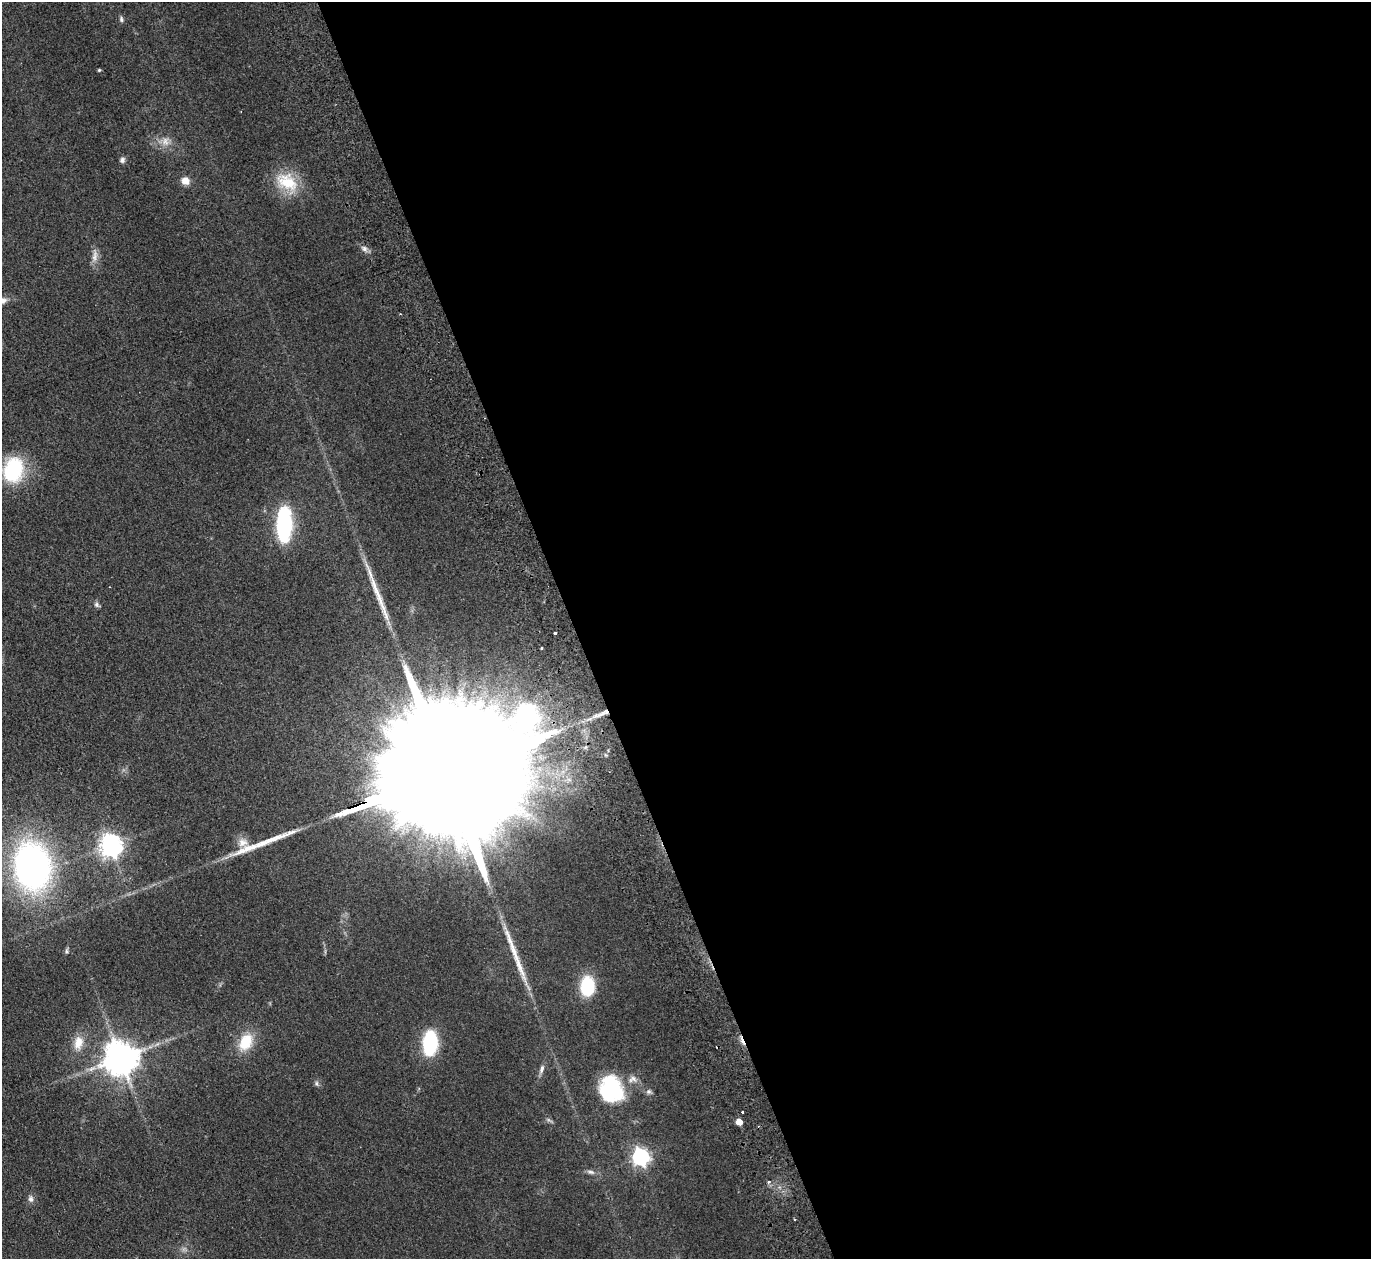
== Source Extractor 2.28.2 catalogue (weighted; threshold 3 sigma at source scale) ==
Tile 8 of 4 x 4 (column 4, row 2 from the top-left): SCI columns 4162-5530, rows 2819-4075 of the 5585 x 5508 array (HDU 1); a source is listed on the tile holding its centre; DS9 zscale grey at full resolution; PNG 1373 x 1261 px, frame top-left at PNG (2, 2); no overlay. Shown black and unused: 58% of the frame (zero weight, under 2 of 3 exposures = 3% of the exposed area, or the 3 px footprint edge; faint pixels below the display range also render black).
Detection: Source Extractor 2.28.2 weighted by HDU 2 'WHT'; one run over the whole footprint, this tile lists its part. Background 0.0914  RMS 0.01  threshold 0.0452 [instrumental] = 3 sigma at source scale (4.5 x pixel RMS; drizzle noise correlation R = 1.50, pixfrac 1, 0.05/0.05 arcsec/px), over >= 5 px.
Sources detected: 40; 1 too faint to see at this stretch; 1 inside a brighter object's white glare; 1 cosmic-ray / hot-pixel residue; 3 long thin detections or spike segments (spike, bleed or trail) — not listed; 1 inside a brighter listed object's ellipse — not listed separately; the other 33 listed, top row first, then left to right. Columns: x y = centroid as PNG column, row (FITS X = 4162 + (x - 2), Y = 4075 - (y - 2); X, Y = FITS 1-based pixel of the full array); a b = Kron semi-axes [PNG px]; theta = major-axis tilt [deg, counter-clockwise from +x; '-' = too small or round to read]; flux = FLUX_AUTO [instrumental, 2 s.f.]
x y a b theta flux
121 19 8 5 -80 2.1
99 70 4 3 - 1.2
165 141 12 10 -88 8.2
122 160 7 6 - 2.9
185 181 11 10 - 7.1
287 182 31 19 -30 37
364 248 8 7 - 3.8
95 256 19 7 85 7.1
13 470 27 20 74 71
284 524 25 11 89 140
97 605 8 6 -38 2.4
555 633 3 3 - 1.8
542 648 3 3 - 2.3
452 771 128 26 19 140000
243 842 17 12 24 15
111 846 8 7 - 730
32 866 36 27 -83 430
587 986 18 12 -90 53
246 1042 23 15 61 28
78 1043 19 12 79 14
430 1043 21 12 87 70
121 1058 10 10 - 2300
542 1069 13 6 69 4
316 1084 7 6 - 2.2
611 1089 31 25 -72 74
649 1092 8 7 - 2.7
742 1112 3 3 - 1.6
739 1122 5 5 - 12
640 1157 7 7 - 320
590 1172 11 6 -6 3.4
769 1182 5 5 - 2.3
31 1199 10 7 -82 3.9
794 1219 3 3 - 1.6
Overlapping masked pixels (flux is a lower limit): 1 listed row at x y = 452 771